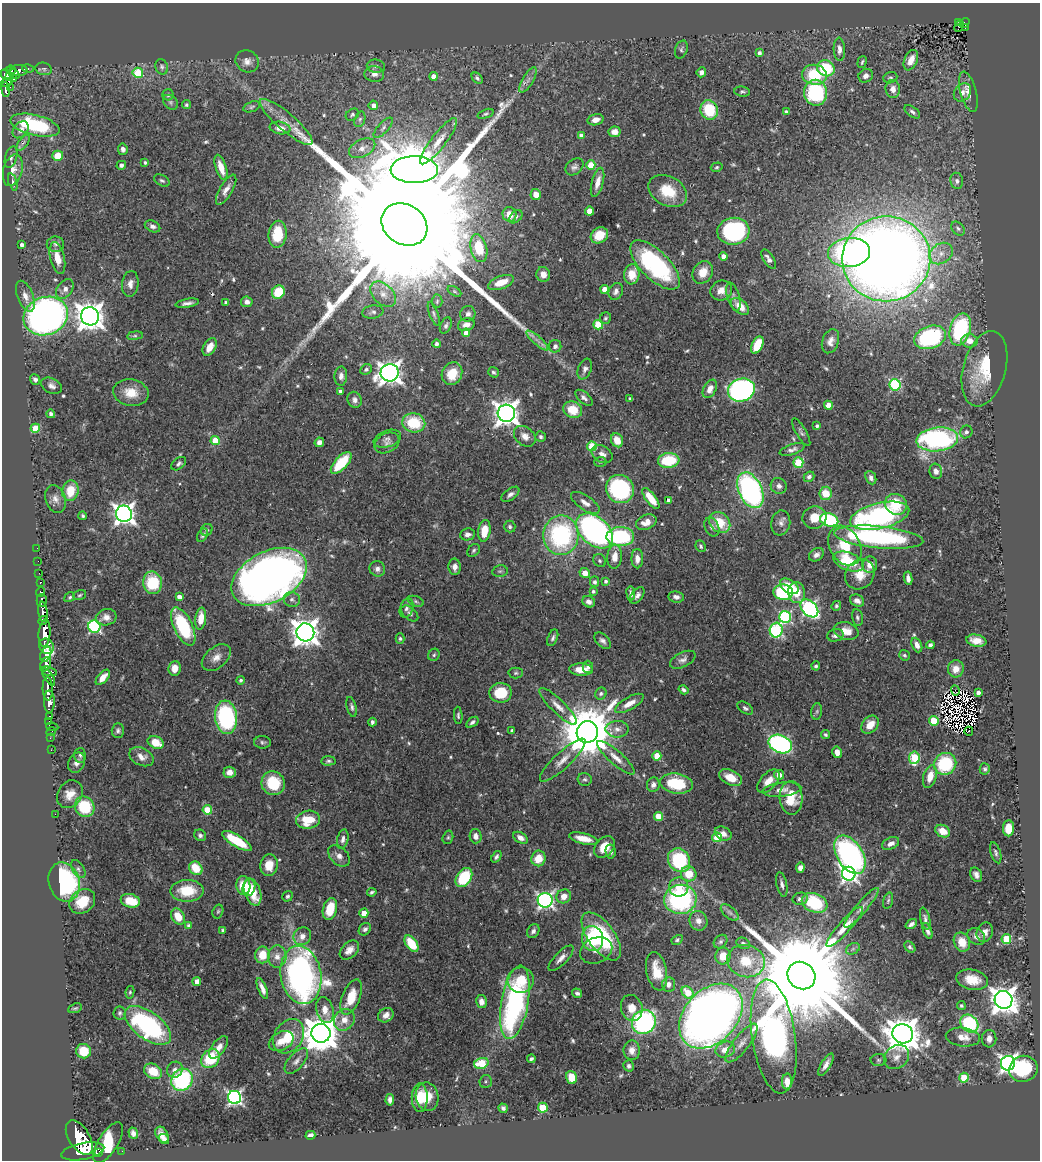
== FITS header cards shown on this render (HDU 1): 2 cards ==
NAXIS1  =                 1038
NAXIS2  =                 1158

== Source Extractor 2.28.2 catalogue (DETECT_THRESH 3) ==
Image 1038 x 1158 px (HDU 1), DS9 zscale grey, 1 PNG px = 1 image px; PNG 1042 x 1162 px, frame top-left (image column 1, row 1158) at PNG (2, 3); each listed source drawn as its Kron ellipse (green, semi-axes under 4 px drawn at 4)
Background 0.582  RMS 0.022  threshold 0.0651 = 3 sigma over >= 5 px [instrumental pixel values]
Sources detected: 606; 4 with non-positive FLUX_AUTO (blend fragments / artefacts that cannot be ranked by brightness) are neither listed nor drawn; of the other 602, the 500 brightest by FLUX_AUTO listed and drawn (102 fainter detections omitted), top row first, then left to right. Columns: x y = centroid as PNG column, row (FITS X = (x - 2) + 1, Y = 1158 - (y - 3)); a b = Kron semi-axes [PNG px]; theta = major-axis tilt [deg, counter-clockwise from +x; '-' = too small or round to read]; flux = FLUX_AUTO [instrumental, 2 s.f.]
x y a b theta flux
959 23 3 3 - 7.6
965 23 5 4 - 55
959 26 6 3 65 25
965 28 4 2 - 7.8
681 49 9 6 72 3.8
839 49 11 5 -87 7.5
759 53 4 4 - 5.1
911 60 11 6 67 14
247 61 12 10 -37 10
862 62 6 3 73 2.5
376 66 9 6 -8 5.1
162 67 8 6 -67 3.8
826 68 9 8 - 69
28 69 6 4 -13 15
44 69 8 6 -14 3.7
11 70 5 4 - 150
18 70 9 5 0 120
701 72 5 4 - 6.3
138 73 5 5 - 71
6 74 5 5 - 240
14 74 6 3 -29 100
374 74 10 8 -8 8.2
814 75 12 10 -8 62
433 76 4 4 - 12
866 76 7 6 - 7.4
10 77 4 3 - 94
477 78 6 4 -46 3.4
890 78 7 5 20 2.8
13 79 4 3 - 64
528 80 14 5 59 7.4
7 82 6 3 21 87
10 87 2 2 - 4.3
6 89 7 3 -84 98
893 89 9 7 -84 9.6
742 91 8 5 -7 2.9
962 92 10 7 51 8.2
968 92 21 8 -75 13
816 93 13 11 -82 140
168 95 5 5 - 2.9
171 102 8 6 -42 3.7
186 105 4 4 - 2.3
373 105 5 4 - 7.5
252 107 9 5 19 3.2
709 110 10 8 -68 61
786 112 4 3 - 5.8
912 112 9 5 -37 4
485 114 8 4 21 2.8
352 115 7 5 37 3.1
360 119 8 5 71 3.2
596 120 8 5 15 12
286 122 34 9 -41 26
35 125 25 10 -14 130
280 128 10 6 -10 12
383 128 13 5 48 4.7
21 130 9 7 51 7.3
614 132 6 5 - 8.7
581 136 4 4 - 9.6
438 141 28 7 53 18
23 143 9 4 54 4.4
362 148 14 8 27 12
123 149 5 5 - 5.6
58 156 5 5 - 33
11 157 11 6 74 5
145 162 4 3 - 2.6
121 165 5 4 - 4
591 165 4 4 - 48
221 167 13 5 -72 20
574 167 10 7 38 5.6
717 167 6 4 17 2.5
13 170 16 9 75 14
414 170 23 13 -1 10000
162 181 8 5 -30 3.3
957 181 8 6 -82 4.6
13 182 9 4 -72 3.6
598 182 15 5 75 14
226 190 17 6 60 10
668 191 20 14 -29 43
536 194 5 5 - 13
589 211 4 4 - 27
509 214 7 7 - 17
516 217 8 5 48 3.7
404 224 24 20 -33 170000
152 226 8 5 -26 5.6
958 228 8 5 -47 3.7
733 231 16 13 7 230
278 234 13 9 85 49
599 235 9 7 36 33
55 244 8 7 - 5.3
22 245 4 3 - 5.1
479 248 14 8 -76 52
849 252 21 14 5 240
941 254 12 9 38 14
723 256 4 4 - 12
57 258 16 7 -77 22
769 259 11 5 -57 6.7
886 259 44 42 6 2800
655 265 32 14 -45 190
703 272 12 9 58 22
543 274 7 7 - 14
632 274 10 7 83 28
501 282 13 6 21 25
130 284 13 8 83 9.3
65 289 11 7 53 10
605 289 4 4 - 23
454 291 7 4 -31 3.1
616 291 9 6 64 6.2
721 291 11 9 26 14
278 292 7 6 - 48
383 294 15 10 -44 16
25 296 16 7 -69 13
733 297 14 6 -74 6.6
437 301 7 5 86 2.9
226 302 3 3 - 3
247 302 6 5 - 6.6
187 303 12 4 10 6.5
740 306 10 6 -40 21
373 312 11 6 8 4.8
434 314 12 4 -70 3.6
468 314 8 7 - 6.8
46 316 23 19 22 760
90 316 9 9 - 1900
605 318 6 5 - 2.9
466 325 8 6 19 11
598 325 5 4 - 63
446 326 8 5 66 3.9
960 329 16 10 74 160
466 333 4 4 - 16
135 336 8 4 8 2.7
930 337 16 11 19 200
537 340 14 2 -41 5.8
830 341 12 8 71 10
969 341 8 6 -6 13
436 344 4 4 - 5
757 345 9 5 65 47
555 346 6 6 - 5.4
210 347 9 6 60 16
366 369 6 5 - 3.5
585 369 11 6 69 6.5
984 369 39 21 75 76
494 372 6 5 - 3.1
390 373 9 8 - 1100
452 374 12 10 61 36
341 376 9 6 87 6.8
35 379 5 4 - 4.9
895 385 6 5 - 160
51 386 11 7 -26 7.4
710 389 10 6 62 11
741 390 13 11 20 400
340 391 4 3 - 3.3
131 393 18 13 -11 27
584 398 10 5 -42 5.3
630 399 3 3 - 3
355 400 8 7 - 6.3
828 405 4 4 - 26
573 410 9 8 - 34
506 413 8 8 - 1500
51 414 4 4 - 4.3
414 423 11 9 -12 56
817 426 4 3 - 3
35 428 4 4 - 41
801 432 16 5 -60 4.3
966 432 6 6 - 4.6
525 436 12 9 -40 11
541 437 5 5 - 3.4
387 439 14 8 20 6.7
937 439 21 12 6 320
617 440 7 6 - 21
215 441 4 4 - 34
319 442 5 4 - 7.3
387 443 13 9 28 8.4
592 446 5 5 - 61
792 450 13 5 18 5.9
602 454 11 8 -32 8.9
669 460 11 7 6 70
600 462 6 5 - 2.5
798 462 5 5 - 69
341 463 13 6 47 63
179 464 8 5 38 3.8
936 471 7 6 - 7.3
809 477 6 4 42 4.6
871 478 7 5 -65 5.7
779 486 8 7 - 7.1
620 489 14 13 - 220
750 490 19 11 -65 340
70 491 10 8 79 33
826 493 7 6 - 31
510 494 10 5 36 6.2
651 498 12 5 -53 28
55 499 14 10 -71 10
668 500 4 3 - 6.1
585 503 16 7 -34 11
896 504 11 10 - 42
124 514 8 8 - 930
83 516 4 3 - 2.7
880 516 30 12 13 280
814 517 12 11 - 23
829 520 9 6 -17 150
646 522 11 7 23 16
720 523 11 9 -45 36
781 523 12 9 80 8.1
510 527 6 5 - 3.3
712 527 10 7 -65 5.7
207 530 6 5 - 2.9
484 531 11 6 81 30
595 531 21 14 -41 460
467 534 7 6 - 8
203 535 7 4 58 3.1
561 535 20 17 88 200
620 537 14 9 0 140
879 537 45 11 -6 250
701 546 6 5 - 2.5
845 546 21 15 -61 43
37 548 2 2 - 8.8
474 550 7 5 47 3.1
816 555 8 6 35 6.2
615 557 12 7 84 15
637 559 9 6 -90 9.9
38 561 2 2 - 2.6
600 561 7 6 - 3
848 562 16 8 -22 62
870 565 8 7 - 12
455 567 8 6 -86 8.2
377 569 8 7 - 6.8
500 571 8 5 12 3.1
39 573 2 2 - 4.7
585 573 5 5 - 13
860 574 16 14 50 24
269 577 40 25 28 1400
908 578 7 4 -81 6.8
606 581 4 4 - 2.9
40 582 3 3 - 24
595 582 5 4 - 3.9
152 583 11 9 -81 66
789 586 10 6 -33 35
593 591 3 3 - 2.9
41 592 5 3 - 57
783 592 10 8 -8 120
631 593 7 4 -83 5.6
797 593 10 8 -85 22
80 595 7 4 18 2.5
637 595 9 5 52 6
70 597 6 4 32 2.4
179 597 4 4 - 10
676 597 7 5 -7 6.7
292 599 8 7 - 5.7
42 600 6 5 - 150
416 601 8 5 -21 2.8
857 601 7 5 -26 7.3
589 602 6 5 - 6.8
836 606 5 4 - 2.6
407 608 10 6 72 5.7
809 608 10 7 -45 330
43 612 10 4 -84 450
410 614 10 6 -42 4.4
106 617 10 8 11 10
785 617 6 6 - 200
857 618 8 5 -78 3.5
201 619 11 5 82 24
43 620 5 4 - 270
183 626 21 9 -64 110
94 627 6 6 - 210
776 630 7 6 - 150
846 631 12 8 -14 19
305 632 9 9 - 1800
45 633 13 6 86 1100
835 635 8 6 15 5.7
400 638 5 4 - 2.5
553 638 9 5 68 3.9
603 641 10 6 -44 5.4
976 641 10 6 -11 16
917 645 8 5 -65 8.4
930 645 4 4 - 4.8
46 646 8 7 - 480
46 654 8 5 69 330
434 655 6 5 - 2.8
904 655 6 5 - 2.7
216 657 17 10 39 14
683 660 14 7 27 7.2
46 664 7 5 65 430
816 666 4 4 - 3
588 667 6 5 - 6.3
175 668 7 6 - 14
581 669 12 6 -2 20
956 669 8 8 - 14
49 671 8 4 -16 220
516 673 7 5 2 3
49 677 10 4 -57 220
103 677 9 5 48 17
241 680 4 4 - 2.6
48 689 11 5 -87 590
683 690 5 4 - 3.5
955 691 5 2 - 2.6
500 693 11 10 - 48
978 693 4 4 - 7.6
601 694 6 5 - 4.4
49 702 11 5 -89 670
629 703 16 6 30 16
558 706 25 7 -45 15
352 707 10 4 -75 4
745 708 9 5 -34 3.6
817 711 8 5 83 3.6
458 715 8 4 -86 2.9
49 716 3 2 - 11
226 717 17 11 -84 190
49 721 2 2 - 3.8
934 721 5 5 - 51
372 722 4 3 - 3.6
472 722 7 4 37 3.8
870 725 10 7 48 21
52 727 6 4 -9 49
617 729 11 8 0 9.5
118 730 7 6 - 4
512 730 3 3 - 3.4
51 731 5 2 - 15
969 731 4 2 - 2.3
587 732 11 10 - 11000
826 735 4 3 - 2.6
50 738 2 2 - 5.8
156 742 8 6 -25 30
262 742 8 6 -4 3.7
780 744 12 8 -23 320
51 750 2 2 - 7.6
837 752 6 4 -76 12
80 755 7 5 89 3.9
657 756 4 4 - 43
141 757 13 8 -26 13
616 758 24 7 -41 15
914 758 6 5 - 95
563 760 30 8 43 20
328 761 7 4 4 3.3
77 763 10 8 66 9.4
945 764 11 10 - 90
985 769 6 5 - 3.3
230 772 6 5 - 10
779 775 5 4 - 16
930 776 12 6 74 19
730 777 12 7 -26 22
585 779 7 6 - 3.8
768 781 14 8 47 15
273 783 12 11 - 50
676 783 16 10 -8 74
653 785 7 6 - 7.8
782 790 19 7 7 11
70 794 15 12 55 18
791 798 17 11 -87 38
85 807 10 9 - 73
207 810 5 4 - 48
55 814 2 2 - 100
658 816 4 4 - 35
308 820 12 9 10 40
1008 828 8 5 88 26
943 831 8 6 -28 21
723 834 9 6 -27 11
200 835 6 5 - 4
476 836 7 6 - 7.2
448 837 7 5 74 2.6
717 837 5 5 - 49
520 838 8 5 -30 8.4
343 839 10 5 77 6.6
583 839 15 5 -13 18
237 841 17 5 -31 67
891 843 9 6 27 8.8
604 847 12 9 47 24
611 851 7 5 -80 4.7
996 853 11 5 -73 4
850 855 21 13 -58 420
339 856 13 8 -43 9.7
496 857 6 4 54 3.8
538 858 8 7 - 27
679 860 12 10 -56 110
269 865 11 8 81 22
196 868 7 6 - 37
800 868 5 4 - 8.4
78 869 10 6 -57 5.4
689 874 8 7 - 27
849 874 7 6 - 480
976 875 7 5 -60 6.7
464 877 10 7 56 85
64 882 20 15 -75 240
782 884 12 5 -78 5.7
243 886 9 7 -81 34
679 887 10 9 - 19
249 888 9 6 74 19
187 891 17 11 0 48
253 892 14 8 -71 39
372 892 5 3 - 2.8
287 896 5 5 - 3
564 896 7 6 - 13
680 899 16 14 7 230
800 899 7 6 - 6.7
545 900 7 7 - 450
82 901 14 11 38 41
130 901 10 6 -14 40
888 901 8 4 74 2.8
815 903 13 9 -22 93
861 908 25 5 50 12
330 909 11 7 75 40
218 911 7 5 73 2.4
730 912 11 5 -41 5
364 913 4 4 - 22
178 916 8 6 -60 26
925 919 11 4 -77 5.1
698 921 10 9 - 11
911 924 6 3 36 4.8
189 926 4 4 - 5.1
845 927 26 6 48 21
365 929 7 5 48 4.7
222 930 3 3 - 2.4
533 931 7 6 - 5.2
927 931 8 4 -68 4.7
985 932 10 8 68 10
302 936 9 8 - 11
601 936 28 13 -54 130
976 936 9 7 -36 8.3
593 939 12 10 -78 70
1006 939 5 5 - 84
677 940 6 4 29 2.8
721 942 7 6 - 3.3
962 942 10 8 -65 23
743 943 7 5 -29 3.8
411 944 9 5 -54 45
910 947 6 4 -46 3.4
853 949 7 5 31 3.4
349 950 11 7 43 12
596 950 16 12 23 15
262 955 8 7 - 28
277 956 11 9 85 12
723 956 8 7 - 21
561 958 17 6 47 9.2
746 961 19 16 -16 44
657 971 19 10 -79 36
301 975 29 20 -80 580
801 975 15 13 -41 62000
521 980 13 12 - 33
972 980 16 10 -11 29
197 981 4 4 - 17
669 984 7 6 - 8
262 988 11 4 -68 8.8
130 992 6 4 81 2.4
577 993 5 4 - 3.9
688 993 7 5 -45 34
351 997 18 9 68 35
1003 1000 9 8 - 2000
481 1001 6 5 - 11
515 1002 37 13 80 310
961 1006 4 4 - 2.6
75 1008 7 4 21 2.5
632 1008 13 10 -73 18
325 1010 13 8 -75 13
120 1013 6 6 - 3.4
386 1015 8 6 38 10
711 1016 37 26 47 1500
344 1020 11 9 53 16
644 1022 12 11 - 290
969 1024 10 8 -46 140
148 1025 27 13 -36 240
321 1033 9 9 - 3900
903 1034 10 9 - 3600
289 1036 18 14 58 39
774 1037 57 21 -82 760
963 1037 17 9 -7 16
989 1039 9 7 87 9.5
281 1041 13 9 28 15
742 1043 24 8 52 17
219 1047 13 6 53 11
632 1050 10 8 90 11
725 1050 10 7 20 19
83 1051 7 7 - 35
896 1057 14 11 41 11
210 1059 10 8 47 59
531 1059 4 3 - 3.4
878 1060 8 6 -1 3.1
296 1061 15 7 49 8.2
481 1063 7 5 16 70
1008 1063 7 7 - 700
826 1065 12 5 60 9
629 1066 6 5 - 3.8
1023 1069 14 13 - 90
175 1070 8 7 - 7.1
153 1071 9 7 -30 28
572 1077 6 5 - 30
964 1078 5 4 - 58
182 1080 11 10 - 160
787 1081 8 5 88 15
486 1082 7 6 - 2.8
234 1097 7 6 - 370
427 1097 14 11 -80 28
420 1098 14 8 90 23
390 1100 6 4 85 6.7
503 1108 5 4 - 4.2
543 1108 5 5 - 69
133 1133 6 4 -69 5.6
162 1135 9 6 -57 9.5
310 1135 5 4 - 7.7
79 1138 19 10 -58 2300
164 1139 5 4 - 5
108 1143 23 9 58 85
83 1151 22 8 10 2700
122 1151 2 2 - 4.4
99 1153 3 3 - 110
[102 fainter detections neither listed nor drawn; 4 non-positive-flux detections neither listed nor drawn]